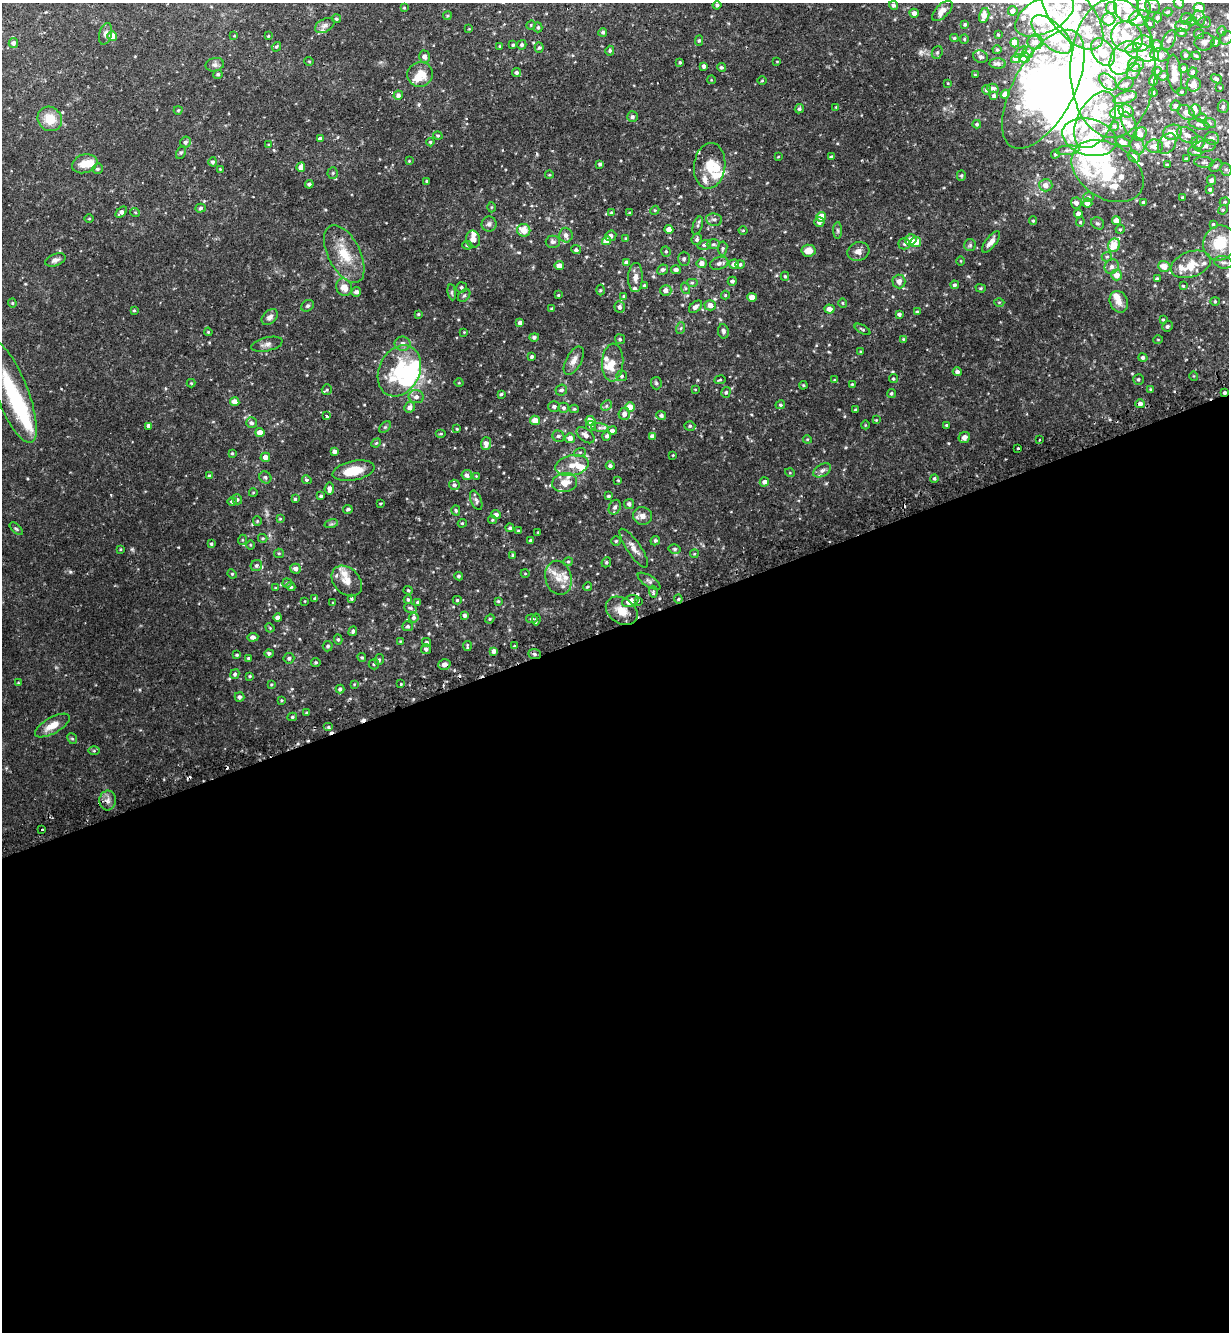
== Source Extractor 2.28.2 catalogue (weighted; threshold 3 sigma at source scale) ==
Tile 15 of 4 x 4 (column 3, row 4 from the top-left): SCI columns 2624-3850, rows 37-1366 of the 5375 x 5396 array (HDU 1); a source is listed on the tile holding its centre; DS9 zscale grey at full resolution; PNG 1231 x 1334 px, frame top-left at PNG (2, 3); each listed source drawn as its Kron ellipse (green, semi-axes under 4 px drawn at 4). Shown black and unused: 53% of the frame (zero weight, under 2 of 3 exposures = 5% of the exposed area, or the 3 px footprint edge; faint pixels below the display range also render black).
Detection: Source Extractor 2.28.2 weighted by HDU 2 'WHT'; one run over the whole footprint, this tile lists its part. Background 0.0663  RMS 0.0055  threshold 0.0247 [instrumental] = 3 sigma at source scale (4.5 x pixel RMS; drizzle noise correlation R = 1.50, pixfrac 1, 0.05/0.05 arcsec/px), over >= 5 px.
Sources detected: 607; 18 inside a brighter object's white glare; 7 cosmic-ray / hot-pixel residue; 1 long thin detection or spike segment (spike, bleed or trail) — neither listed nor drawn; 85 inside a brighter listed object's ellipse — not listed separately; the other 496 listed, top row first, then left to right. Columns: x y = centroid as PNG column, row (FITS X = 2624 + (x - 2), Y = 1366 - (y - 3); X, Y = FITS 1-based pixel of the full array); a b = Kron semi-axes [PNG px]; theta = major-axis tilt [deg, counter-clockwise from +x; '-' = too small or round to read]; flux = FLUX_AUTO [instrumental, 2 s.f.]
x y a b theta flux
1179 3 6 5 - 1.4
717 5 4 4 - 0.77
893 5 4 4 - 1.3
1153 6 8 6 -36 1.4
1127 7 15 12 -76 9.6
1199 7 5 4 - 5
404 8 4 3 - 0.45
1112 8 6 5 - 3.9
1144 8 10 7 -81 5.5
942 11 13 6 44 3.4
1013 11 5 4 - 2.9
1168 12 4 3 - 0.9
914 13 4 4 - 2.4
984 15 7 5 77 4.5
1045 15 32 17 28 34
1072 15 41 21 -50 39
447 16 4 3 - 0.56
1158 17 5 4 - 1.3
1139 18 10 7 20 4.7
1199 18 7 6 - 1.9
336 19 4 4 - 0.71
1109 19 6 6 - 5.5
1186 19 6 5 - 1.1
1192 21 4 4 - 0.85
1204 22 6 5 - 1.3
1149 23 6 4 -33 0.79
965 24 3 3 - 0.66
325 25 10 6 28 2
531 25 5 4 - 0.53
1183 26 7 5 -5 1.5
538 27 5 4 - 0.87
469 29 4 2 - 0.36
1222 31 5 4 - 0.61
603 32 4 4 - 1.1
1181 33 5 4 - 0.64
106 34 11 6 75 2.1
1199 34 5 5 - 0.97
998 35 3 2 - 0.44
1051 35 25 12 -43 16
112 36 5 4 - 6.5
234 36 4 3 - 0.39
268 36 3 3 - 0.44
1127 37 16 14 -39 13
954 38 4 3 - 0.68
1226 38 7 6 - 1.5
964 39 5 4 - 0.57
699 40 5 4 - 0.82
1169 40 10 6 64 2.3
1035 42 8 7 - 2.5
1204 42 10 8 15 2.6
1215 42 5 3 - 1.2
13 43 5 4 - 2
1015 43 4 4 - 6.3
1142 43 9 7 30 3.1
513 45 3 3 - 0.72
522 45 5 4 - 1
499 46 4 3 - 0.41
1157 46 6 5 - 4.2
276 47 5 4 - 0.78
539 48 5 4 - 0.82
997 50 4 4 - 0.57
610 51 5 4 - 0.93
937 52 6 5 - 1.1
1021 52 7 3 45 0.79
1028 52 5 5 - 1.3
1103 52 15 10 -57 11
1142 52 17 8 -12 6.8
1160 55 9 6 -10 4.1
1186 55 5 4 - 1.2
1196 56 4 4 - 0.69
424 57 6 5 - 1.8
981 57 7 6 - 1.4
1024 58 5 5 - 5.5
1124 58 18 12 58 17
1016 59 5 4 - 2.5
309 61 5 3 - 0.41
680 62 3 3 - 0.63
777 62 3 2 - 0.32
998 63 8 5 -2 1.4
1136 64 8 7 - 2.6
215 65 9 6 11 2.1
704 66 4 3 - 1.5
721 67 4 4 - 1
1113 68 70 42 89 84
1184 68 4 4 - 1.7
1134 71 8 6 66 1.9
1157 71 5 4 - 0.86
516 72 4 4 - 1.1
1193 72 5 4 - 1.1
218 74 5 4 - 0.92
420 74 13 12 - 7.8
1175 74 19 7 -83 4.6
975 75 3 3 - 0.47
1163 76 5 4 - 1.1
1216 79 6 4 -21 1.1
711 80 4 3 - 0.37
1154 80 6 4 68 2
762 81 5 3 - 0.47
1108 82 10 6 -44 2.2
948 83 4 3 - 0.42
1126 84 8 5 27 1.1
1194 84 7 7 - 4.3
1220 87 4 2 - 0.37
993 88 6 4 -15 1
1043 89 66 30 61 170
986 90 5 4 - 1
1182 92 5 4 - 0.63
1153 93 4 3 - 0.71
1005 94 4 4 - 3.3
398 95 5 4 - 1.7
994 96 3 3 - 1
1125 98 12 5 16 2.1
1175 106 5 5 - 1.6
1223 106 6 5 - 1.2
836 107 4 4 - 0.47
799 109 5 4 - 0.91
178 110 4 4 - 0.52
1126 111 8 6 -27 4.7
1195 111 6 6 - 2.2
1117 113 7 6 - 7.4
1186 113 9 6 -34 3.5
632 117 5 5 - 1.1
1202 118 5 4 - 0.95
50 119 13 11 -46 9.5
1095 120 30 17 62 21
1210 123 6 5 - 0.93
977 124 4 4 - 0.8
1129 124 13 6 -67 2.6
1199 124 11 5 -15 1.5
1114 126 5 4 - 0.7
1173 132 9 7 11 6.2
1140 134 7 5 47 2.9
1187 135 11 7 -28 3.1
438 136 5 3 - 0.53
1089 137 27 18 -15 22
320 138 4 3 - 1.2
1212 138 7 6 - 2.1
185 142 5 5 - 1.5
430 142 4 4 - 0.64
1123 142 8 4 -23 2.8
1198 143 6 6 - 2.8
1167 144 11 8 55 2.6
269 145 4 4 - 0.5
1137 146 9 6 -72 2
1155 146 8 7 - 3.4
1205 146 11 6 10 2.3
1068 150 12 4 5 1.7
181 152 7 4 61 0.81
1195 152 7 4 -18 1
1055 154 4 3 - 0.56
778 157 3 2 - 0.38
831 157 4 3 - 1
1134 157 7 5 -42 3
1186 158 4 2 - 0.49
409 161 3 3 - 0.38
213 162 4 4 - 1.3
1204 162 9 5 -3 1.3
85 164 13 9 17 6.9
600 164 3 3 - 1.1
1167 165 3 3 - 0.52
710 166 23 15 83 9.7
1216 166 7 5 42 1.1
301 167 4 4 - 3.2
97 169 5 5 - 0.97
220 169 4 3 - 0.41
1226 169 6 5 - 1.1
1107 171 39 27 -33 32
333 173 5 5 - 0.82
549 175 4 3 - 0.39
961 175 5 4 - 0.74
1211 180 5 4 - 1.6
427 181 3 3 - 0.78
309 184 4 4 - 1.3
1046 185 7 6 - 3.4
1210 189 4 4 - 0.95
1089 197 5 4 - 0.81
1182 197 3 2 - 0.38
1144 202 3 3 - 1.1
1225 202 5 4 - 0.62
1076 203 5 5 - 2.1
1087 203 5 4 - 3.1
491 207 5 3 - 0.51
201 208 5 4 - 0.99
655 210 4 3 - 0.46
1223 210 5 4 - 0.62
121 212 7 4 41 1.9
135 212 5 3 - 0.46
611 213 4 4 - 0.68
629 213 4 2 - 0.37
1078 213 4 4 - 1.7
821 217 5 5 - 6.4
89 219 4 3 - 0.44
714 219 8 6 -7 1.5
1116 220 4 4 - 3.1
1033 221 4 4 - 0.58
819 222 5 5 - 1.9
1080 222 4 4 - 0.59
1098 223 7 5 -39 1.1
489 224 7 7 - 1.7
1213 224 4 4 - 0.68
698 226 9 4 72 1
669 229 4 4 - 4.5
1120 229 4 4 - 0.6
524 230 7 6 - 8.1
743 230 4 3 - 0.45
838 230 8 4 -89 0.95
566 235 7 6 - 2.5
611 236 6 5 - 2.3
626 238 4 3 - 0.5
473 239 9 7 -77 2.7
697 239 6 5 - 1.3
911 240 6 5 - 6
606 241 4 4 - 5.9
553 242 7 6 - 1.6
916 242 5 5 - 7.3
991 242 13 5 52 2.9
1220 243 18 16 63 16
713 244 6 5 - 1.1
904 244 5 5 - 0.91
467 245 5 3 - 0.66
704 245 7 5 11 1.1
970 245 6 6 - 0.98
1114 245 7 6 - 10
723 248 7 4 83 0.93
576 250 5 4 - 1.2
666 251 5 4 - 0.72
808 251 7 6 - 4.8
858 251 11 9 18 3.1
344 254 31 16 -63 15
1107 257 5 5 - 0.75
684 259 7 6 - 1.3
55 260 10 6 20 2
961 261 4 3 - 0.42
626 262 4 4 - 2
1223 262 9 6 -11 1.7
702 263 5 5 - 3.3
719 263 9 6 17 1.9
734 264 5 4 - 2.1
740 264 5 4 - 1.1
1191 264 21 12 19 8.3
559 266 4 4 - 4.2
1164 266 6 5 - 5.6
1112 267 7 7 - 1.9
663 270 6 5 - 1.6
676 270 5 4 - 2.2
1117 275 5 5 - 3.3
785 276 4 4 - 0.64
635 278 14 7 88 3.2
1157 279 4 4 - 1.2
732 281 4 4 - 1.3
899 281 7 6 - 2.5
692 283 6 4 0 0.67
955 285 4 4 - 0.98
644 286 4 4 - 1
1183 286 4 3 - 0.51
344 287 9 7 -58 5
461 287 5 5 - 0.83
685 288 6 4 -71 0.66
981 288 5 4 - 0.67
600 290 5 3 - 0.49
666 290 6 5 - 3.1
356 292 5 4 - 1.6
452 292 8 4 -82 0.84
464 295 7 5 47 0.99
558 295 3 3 - 0.5
725 295 4 4 - 0.61
624 296 3 3 - 0.63
752 297 4 4 - 5.9
1215 301 4 4 - 0.66
999 302 5 3 - 0.53
1119 302 11 9 -65 4
12 303 4 4 - 0.61
843 303 4 4 - 0.6
710 305 6 5 - 3.6
307 306 7 5 30 0.94
620 307 6 5 - 1.7
695 307 7 5 41 1.7
552 309 3 3 - 0.78
829 309 5 4 - 3.1
134 310 4 3 - 0.58
917 312 4 4 - 0.78
418 314 3 3 - 0.61
899 314 4 3 - 1.4
270 317 9 6 45 2
1163 319 3 2 - 0.56
520 323 4 3 - 1.6
1167 326 5 5 - 1.2
681 328 6 4 71 0.71
862 329 9 4 -30 0.81
723 331 7 5 -82 1.3
208 332 4 3 - 0.52
464 332 3 3 - 0.39
534 337 5 4 - 1.2
620 339 5 5 - 0.8
903 339 4 3 - 0.44
1158 340 5 3 - 0.4
267 344 16 7 13 2.4
402 344 8 7 - 2.5
860 352 4 3 - 0.51
532 356 3 3 - 0.89
1143 357 4 4 - 1.3
574 361 15 7 62 3.6
613 363 19 10 86 6.2
399 371 27 20 63 26
957 372 4 4 - 1.5
622 376 5 5 - 1
1194 376 5 3 - 0.39
893 379 4 4 - 0.71
1138 379 5 5 - 0.92
720 380 6 3 8 0.56
834 380 3 3 - 0.4
191 383 4 4 - 0.45
459 383 4 3 - 0.42
656 383 6 5 - 0.98
852 384 3 3 - 0.49
803 385 4 3 - 0.49
695 389 3 2 - 0.34
1150 389 4 4 - 0.48
327 390 5 4 - 0.71
561 390 6 5 - 1.3
12 392 54 16 -69 38
726 392 5 4 - 0.98
1225 392 4 3 - 1
501 394 3 3 - 0.67
891 394 4 4 - 0.93
416 397 7 6 - 2.2
235 402 4 4 - 6.2
1140 404 5 4 - 2.2
780 405 5 4 - 0.82
554 406 6 5 - 1.4
606 406 6 4 46 1
410 407 6 5 - 3
630 407 4 4 - 9.4
564 408 5 5 - 1.3
574 409 4 4 - 0.63
855 410 4 3 - 0.59
624 414 6 5 - 2.5
661 415 5 4 - 1
326 416 3 3 - 1.7
535 420 5 4 - 5.9
876 420 3 3 - 0.39
590 421 5 4 - 4.6
252 423 5 5 - 1.2
865 425 4 3 - 0.4
947 425 3 3 - 0.68
149 426 4 4 - 2.2
591 426 5 4 - 0.93
690 426 5 4 - 0.93
385 427 7 4 44 0.8
600 428 9 4 -8 1.2
457 429 4 3 - 0.48
612 431 5 4 - 1.9
260 432 4 4 - 5.6
441 434 5 3 - 0.53
585 435 10 6 -40 2.6
558 436 6 5 - 1.2
607 436 5 4 - 1.2
652 436 4 4 - 1.5
964 437 6 5 - 2.5
570 438 5 5 - 3.3
807 439 4 3 - 0.44
1039 440 2 2 - 0.39
376 443 5 4 - 0.66
486 443 6 5 - 3.2
1018 448 3 3 - 2.2
334 451 4 3 - 2
580 452 6 4 18 0.7
232 453 3 3 - 0.62
673 455 3 2 - 0.36
265 457 5 4 - 3.3
572 465 17 10 13 6.8
610 466 4 4 - 1.1
822 470 9 6 30 1.7
353 471 21 9 12 12
790 473 5 3 - 0.43
467 475 5 5 - 1.8
209 476 3 3 - 0.69
476 476 3 3 - 0.41
265 477 6 5 - 1
934 478 4 4 - 0.71
307 480 5 4 - 0.89
618 480 3 2 - 0.39
764 482 5 4 - 2.2
565 483 12 9 10 5.4
454 485 5 5 - 1.3
329 488 6 5 - 2.5
253 493 4 3 - 0.43
321 496 3 3 - 0.88
609 496 4 3 - 0.79
237 499 5 4 - 1
295 499 3 3 - 0.84
476 500 10 5 -69 1.3
232 501 5 4 - 1.1
380 504 3 2 - 0.49
629 504 5 5 - 1.7
615 507 8 5 63 1.5
348 509 5 4 - 1.1
456 510 5 4 - 0.8
496 515 5 4 - 2.4
643 516 10 8 -15 3.2
280 519 3 3 - 0.52
492 520 4 4 - 0.57
257 521 4 4 - 0.51
462 523 4 4 - 0.59
331 524 7 4 17 0.97
510 528 4 4 - 0.92
16 529 8 3 -44 0.71
519 531 4 3 - 0.86
538 532 3 2 - 0.38
263 538 5 4 - 0.63
242 540 5 3 - 0.51
531 541 3 3 - 1.1
616 541 5 5 - 0.75
655 541 5 4 - 0.8
211 544 4 4 - 0.78
250 545 5 3 - 0.45
634 548 23 7 -55 3.9
120 549 4 3 - 0.47
675 549 6 5 - 0.91
279 553 5 4 - 0.64
694 554 4 3 - 0.49
513 555 4 3 - 0.63
568 562 4 4 - 0.68
606 562 5 4 - 0.72
256 565 6 5 - 1.2
296 569 5 5 - 2.3
525 573 4 3 - 0.39
232 574 5 4 - 0.64
459 576 4 4 - 0.9
558 578 17 13 -76 6.9
347 581 17 12 -46 6
649 581 13 5 -33 1.6
287 583 5 4 - 0.78
291 587 5 4 - 1.1
587 587 4 3 - 0.53
275 588 3 3 - 0.38
408 590 4 4 - 0.68
653 592 6 4 -84 0.87
352 598 4 4 - 0.76
315 599 3 3 - 0.92
408 599 4 3 - 0.72
678 599 4 4 - 0.6
457 600 4 4 - 0.69
305 601 3 2 - 0.33
498 601 3 3 - 0.62
630 601 9 5 21 4.9
638 601 3 2 - 1.1
418 602 4 3 - 0.78
333 603 3 3 - 0.59
410 608 6 4 -20 0.89
622 611 17 12 -35 6.4
465 615 4 3 - 1.2
414 617 5 5 - 1.3
278 618 4 4 - 2.3
490 619 5 4 - 0.56
532 619 6 4 -7 0.87
536 619 6 3 81 0.89
408 626 5 5 - 0.98
270 628 5 4 - 0.46
353 631 5 4 - 0.9
253 637 5 4 - 1.7
338 639 5 4 - 0.82
400 641 3 3 - 0.4
426 642 4 4 - 0.97
328 646 5 5 - 1
467 646 5 2 - 0.67
514 646 4 4 - 0.6
426 649 5 5 - 1.4
494 651 4 4 - 2.6
269 653 4 4 - 1.1
535 654 6 5 - 1.3
237 655 4 3 - 0.67
362 657 4 4 - 0.72
249 658 3 3 - 0.92
289 658 5 5 - 1.2
379 660 5 4 - 0.9
316 662 5 4 - 0.78
374 664 5 5 - 0.84
444 664 6 5 - 1.9
235 674 5 4 - 1
250 676 4 3 - 0.63
18 683 4 3 - 0.48
354 684 4 3 - 0.48
401 684 3 3 - 0.73
271 685 4 3 - 0.53
340 689 4 4 - 1.4
239 697 5 5 - 1.3
281 700 3 3 - 0.45
307 713 4 3 - 0.68
292 717 5 3 - 0.72
52 726 19 8 29 6.9
328 727 5 4 - 0.78
72 739 6 4 -66 0.81
94 751 6 4 0 0.67
108 800 10 8 83 2.7
42 829 3 2 - 0.5
Overlapping masked pixels (flux is a lower limit): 4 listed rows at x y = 1043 89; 1225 392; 535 654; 444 664
Isophote crosses this tile's border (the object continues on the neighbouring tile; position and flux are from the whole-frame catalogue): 4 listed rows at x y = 1179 3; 1127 7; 1072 15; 1043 89
Unlisted compact peaks at least as high as the median listed source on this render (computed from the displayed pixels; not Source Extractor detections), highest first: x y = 920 52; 132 549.